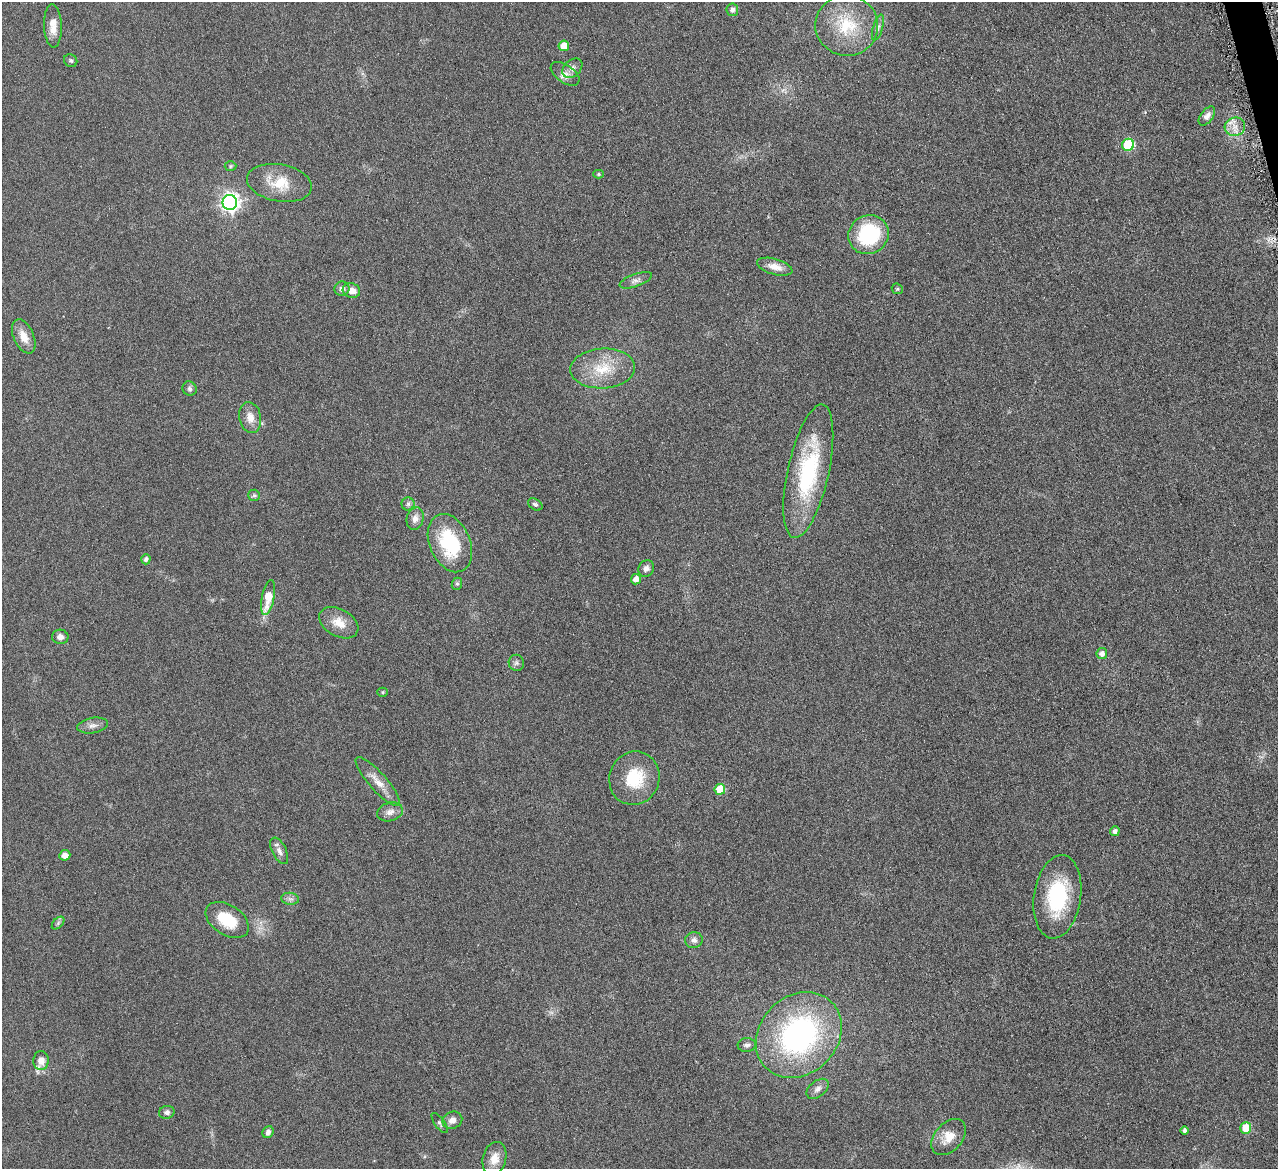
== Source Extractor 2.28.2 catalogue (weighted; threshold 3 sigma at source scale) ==
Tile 10 of 4 x 4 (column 2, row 3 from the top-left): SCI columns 1282-2557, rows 1441-2607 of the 5114 x 5096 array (HDU 1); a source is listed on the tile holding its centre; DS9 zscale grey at full resolution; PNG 1280 x 1171 px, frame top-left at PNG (2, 2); each listed source drawn as its Kron ellipse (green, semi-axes under 4 px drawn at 4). Shown black and unused: <1% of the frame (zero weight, under 4 of 8 exposures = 1% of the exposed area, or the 3 px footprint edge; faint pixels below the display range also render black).
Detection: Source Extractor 2.28.2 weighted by HDU 2 'WHT'; one run over the whole footprint, this tile lists its part. Background 0.0891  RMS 0.0087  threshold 0.0355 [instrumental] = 3 sigma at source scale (4.09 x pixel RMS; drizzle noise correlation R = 1.36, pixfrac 0.8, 0.05/0.05 arcsec/px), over >= 5 px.
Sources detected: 68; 1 too faint to see at this stretch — neither listed nor drawn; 1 inside a brighter listed object's ellipse — not listed separately; the other 66 listed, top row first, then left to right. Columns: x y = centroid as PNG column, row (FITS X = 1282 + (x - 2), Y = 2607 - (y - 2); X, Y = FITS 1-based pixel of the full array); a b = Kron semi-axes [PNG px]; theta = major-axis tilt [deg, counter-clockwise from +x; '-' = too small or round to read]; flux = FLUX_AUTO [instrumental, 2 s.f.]
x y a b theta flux
732 10 6 5 - 2.9
847 25 31 30 - 41
53 26 22 9 -88 9.2
878 27 13 5 74 2.8
564 46 5 5 - 12
71 61 7 6 - 1.5
572 68 11 8 44 4.1
565 74 16 9 -34 5.7
1207 116 11 6 52 3.8
1235 127 10 9 - 6.9
1128 145 6 6 - 56
231 166 6 5 - 1.2
598 174 5 4 - 1.2
279 183 33 18 -10 23
230 202 7 7 - 340
868 235 20 19 - 60
775 267 18 8 -16 7.9
636 280 17 6 19 3.8
342 289 7 7 - 3.8
897 289 6 5 - 1.2
351 291 9 7 -17 7.2
24 336 18 10 -66 10
603 368 32 20 3 28
189 389 7 6 - 2.1
250 418 15 11 -79 8.3
808 471 68 20 78 80
254 495 6 5 - 1.5
408 504 6 6 - 1.9
535 504 8 5 -32 1.7
415 519 11 8 74 4.9
450 543 30 20 -66 50
146 559 5 4 - 2.4
646 568 9 7 58 3.5
636 579 5 5 - 6.5
457 584 6 5 - 1.5
268 598 18 6 78 20
339 623 21 13 -29 12
60 637 8 7 - 4.1
1102 654 5 5 - 4.2
516 663 8 7 - 2.4
382 692 5 4 - 0.99
93 725 15 7 9 4.3
634 778 27 25 69 33
378 782 31 8 -48 10
720 789 5 5 - 19
390 812 13 9 16 5.1
1115 831 5 4 - 2.7
279 851 14 7 -64 4.2
65 855 5 5 - 5.5
1057 897 42 23 82 61
290 899 9 6 -7 2.5
227 920 24 15 -33 25
58 923 7 4 46 1.6
694 940 9 8 - 3.5
799 1035 47 39 45 170
747 1045 9 7 1 2.5
41 1061 9 7 89 6.7
818 1089 12 8 40 3.8
167 1112 8 6 16 2.5
452 1120 10 8 22 5.2
440 1123 12 5 -54 1.8
1246 1128 5 5 - 21
1185 1130 4 4 - 2
268 1132 6 5 - 2.6
949 1137 21 13 49 12
494 1159 17 11 76 10